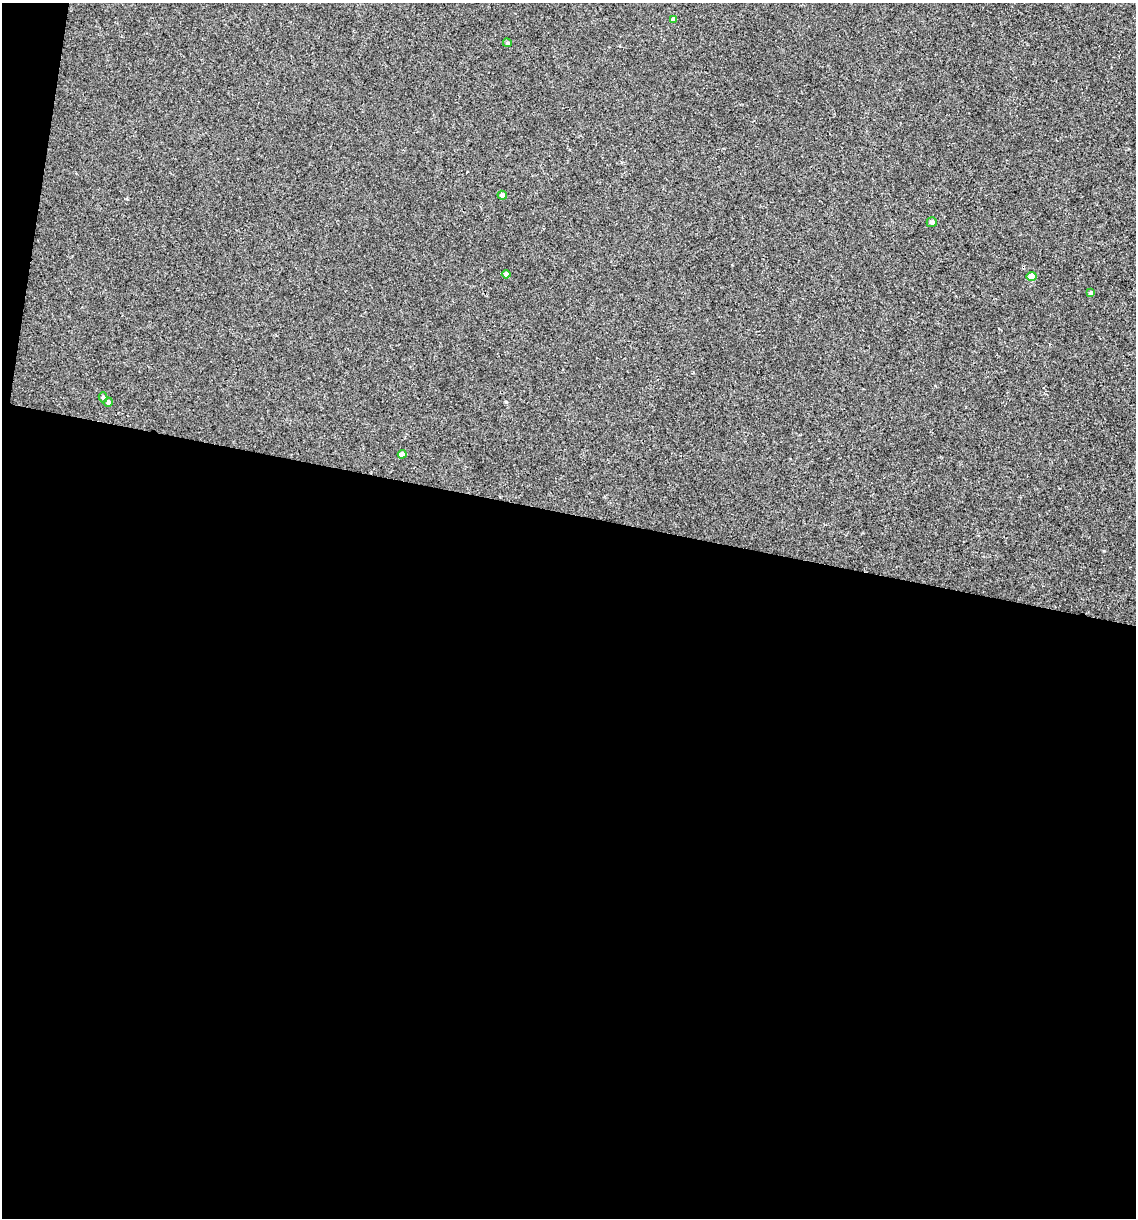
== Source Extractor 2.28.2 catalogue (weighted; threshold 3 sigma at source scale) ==
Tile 13 of 4 x 4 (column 1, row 4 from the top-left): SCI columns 119-1252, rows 3-1218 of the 4889 x 4866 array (HDU 1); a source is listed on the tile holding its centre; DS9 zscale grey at full resolution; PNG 1138 x 1220 px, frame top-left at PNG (2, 3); each listed source drawn as its Kron ellipse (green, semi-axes under 4 px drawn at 4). Shown black and unused: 59% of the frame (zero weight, under 2 of 3 exposures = <1% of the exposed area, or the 3 px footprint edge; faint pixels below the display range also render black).
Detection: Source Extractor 2.28.2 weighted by HDU 2 'WHT'; one run over the whole footprint, this tile lists its part. Background 0.00157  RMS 0.005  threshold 0.0226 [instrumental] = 3 sigma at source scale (4.5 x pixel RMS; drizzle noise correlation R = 1.50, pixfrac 1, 0.05/0.05 arcsec/px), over >= 5 px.
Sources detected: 10; all 10 listed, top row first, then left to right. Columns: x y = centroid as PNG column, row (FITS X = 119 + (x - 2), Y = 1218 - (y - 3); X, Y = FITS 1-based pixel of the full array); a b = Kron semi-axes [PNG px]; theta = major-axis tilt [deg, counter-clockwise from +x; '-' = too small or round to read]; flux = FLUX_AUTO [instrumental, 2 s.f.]
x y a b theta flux
673 19 4 4 - 2
507 43 4 3 - 0.62
502 195 4 4 - 2.2
932 222 5 5 - 1.6
506 274 4 4 - 1.9
1032 277 5 4 - 6.9
1091 293 4 4 - 1.3
103 397 5 4 - 0.87
108 402 4 4 - 1.4
402 454 4 4 - 2.9